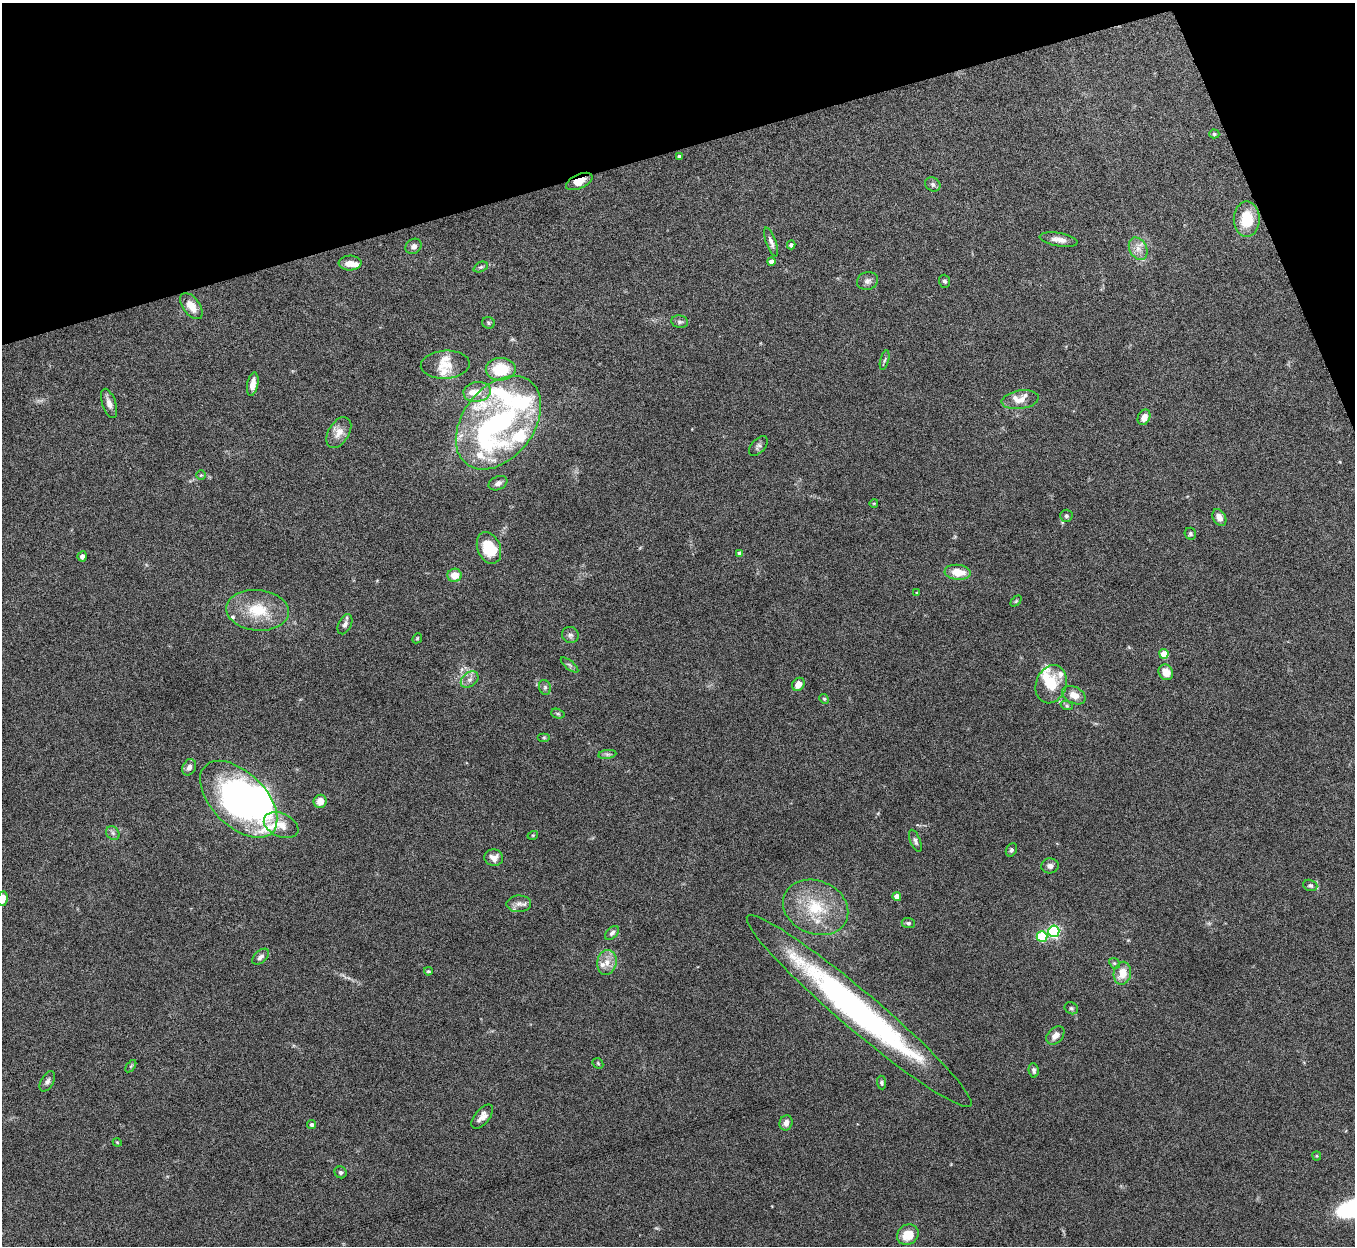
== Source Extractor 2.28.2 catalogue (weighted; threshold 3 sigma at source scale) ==
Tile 3 of 4 x 4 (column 3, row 1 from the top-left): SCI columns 2710-4062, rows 3884-5127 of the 5420 x 5405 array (HDU 1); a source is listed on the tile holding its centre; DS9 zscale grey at full resolution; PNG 1357 x 1248 px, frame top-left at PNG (2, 3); each listed source drawn as its Kron ellipse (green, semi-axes under 4 px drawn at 4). Shown black and unused: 14% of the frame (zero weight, under 5 of 10 exposures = <1% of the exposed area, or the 3 px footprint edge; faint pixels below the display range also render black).
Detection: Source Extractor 2.28.2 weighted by HDU 2 'WHT'; one run over the whole footprint, this tile lists its part. Background 0.142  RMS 0.0056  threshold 0.023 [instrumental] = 3 sigma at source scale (4.09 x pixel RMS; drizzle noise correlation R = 1.36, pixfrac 0.8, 0.05/0.05 arcsec/px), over >= 5 px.
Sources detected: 121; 5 inside a brighter object's white glare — neither listed nor drawn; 18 inside a brighter listed object's ellipse — not listed separately; the other 98 listed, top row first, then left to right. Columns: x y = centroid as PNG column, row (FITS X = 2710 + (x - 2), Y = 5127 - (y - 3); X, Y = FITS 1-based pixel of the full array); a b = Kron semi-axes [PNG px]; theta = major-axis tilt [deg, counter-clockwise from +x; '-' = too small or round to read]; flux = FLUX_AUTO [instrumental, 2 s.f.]
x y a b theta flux
1214 134 5 4 - 0.79
679 156 3 3 - 0.86
579 181 14 7 24 5.3
933 184 8 6 -30 1.5
1247 219 17 13 90 16
1059 239 19 7 -9 3.7
771 242 15 5 -70 2.2
791 245 4 4 - 1.6
414 246 8 7 - 1.9
1138 249 12 8 -62 3.8
771 261 4 4 - 3.3
350 263 11 7 2 4.2
481 267 7 5 26 0.94
868 281 10 9 - 2.4
945 281 6 5 - 1.1
191 306 15 8 -53 6.5
680 322 8 6 -10 1.3
488 323 6 5 - 0.86
885 360 10 3 75 0.92
445 365 24 14 3 7.9
501 369 15 11 1 18
253 384 12 5 80 4.2
477 392 14 10 8 5.3
1020 400 18 9 9 5.1
109 403 15 7 -71 3
1144 417 8 6 63 3.9
498 423 52 35 52 85
339 433 17 10 59 5.1
758 446 12 6 47 1.7
201 475 5 5 - 0.67
498 483 10 6 24 2.3
874 503 4 3 - 0.43
1066 516 6 6 - 1.1
1219 517 9 6 -60 3.5
1190 534 6 5 - 1
489 548 16 11 -68 18
740 553 4 4 - 1.6
82 556 5 4 - 1.9
958 572 13 7 -6 9.3
455 575 7 7 - 6.2
917 593 3 3 - 0.76
1016 601 6 4 45 0.64
258 610 31 20 -5 19
345 624 11 6 65 1.9
570 635 8 8 - 1.6
417 638 5 4 - 0.59
1164 654 5 4 - 13
569 665 11 3 -40 1
1166 672 8 7 - 5.4
470 680 10 7 39 2.4
798 684 7 5 53 4.6
1051 684 19 15 70 12
545 687 7 6 - 1.2
1074 695 12 8 -27 4.7
824 699 5 4 - 0.68
1067 706 6 4 -18 0.88
558 714 7 4 -17 0.85
544 737 6 4 0 0.67
607 754 9 4 8 1.1
189 767 8 6 62 2.5
239 799 47 27 -45 180
320 801 7 6 - 5.2
281 825 18 11 -24 6.2
113 833 7 6 - 1.4
533 835 5 3 - 0.49
915 841 12 5 -67 1.5
1011 850 7 5 62 1
494 858 9 8 - 3.6
1050 866 8 7 - 2.4
1310 885 7 5 -20 1.2
897 897 4 4 - 6
2 899 7 5 80 4.4
519 904 12 8 0 3
816 907 33 26 -23 26
908 923 6 5 - 1.2
1054 931 6 5 - 78
612 933 8 5 45 1.3
1042 936 5 5 - 27
261 957 10 6 43 1.9
607 962 12 9 80 4.8
1114 963 6 4 -43 0.82
428 971 4 3 - 0.73
1122 973 11 8 79 7.6
1071 1008 7 5 -30 0.91
859 1011 146 19 -40 160
1055 1035 10 7 46 3.3
598 1063 6 4 -46 0.64
131 1066 7 3 53 0.65
1034 1070 7 5 -84 1.3
47 1081 11 6 59 1.8
882 1083 7 4 -84 1.1
482 1117 14 7 50 3.5
786 1123 7 6 - 3.1
312 1124 4 4 - 1.4
117 1142 4 3 - 0.49
1317 1156 4 4 - 0.52
341 1172 6 5 - 1.3
908 1235 11 9 35 9.7
Overlapping masked pixels (flux is a lower limit): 1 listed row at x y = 579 181
Isophote crosses this tile's border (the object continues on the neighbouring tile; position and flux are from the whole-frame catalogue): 1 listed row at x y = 2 899